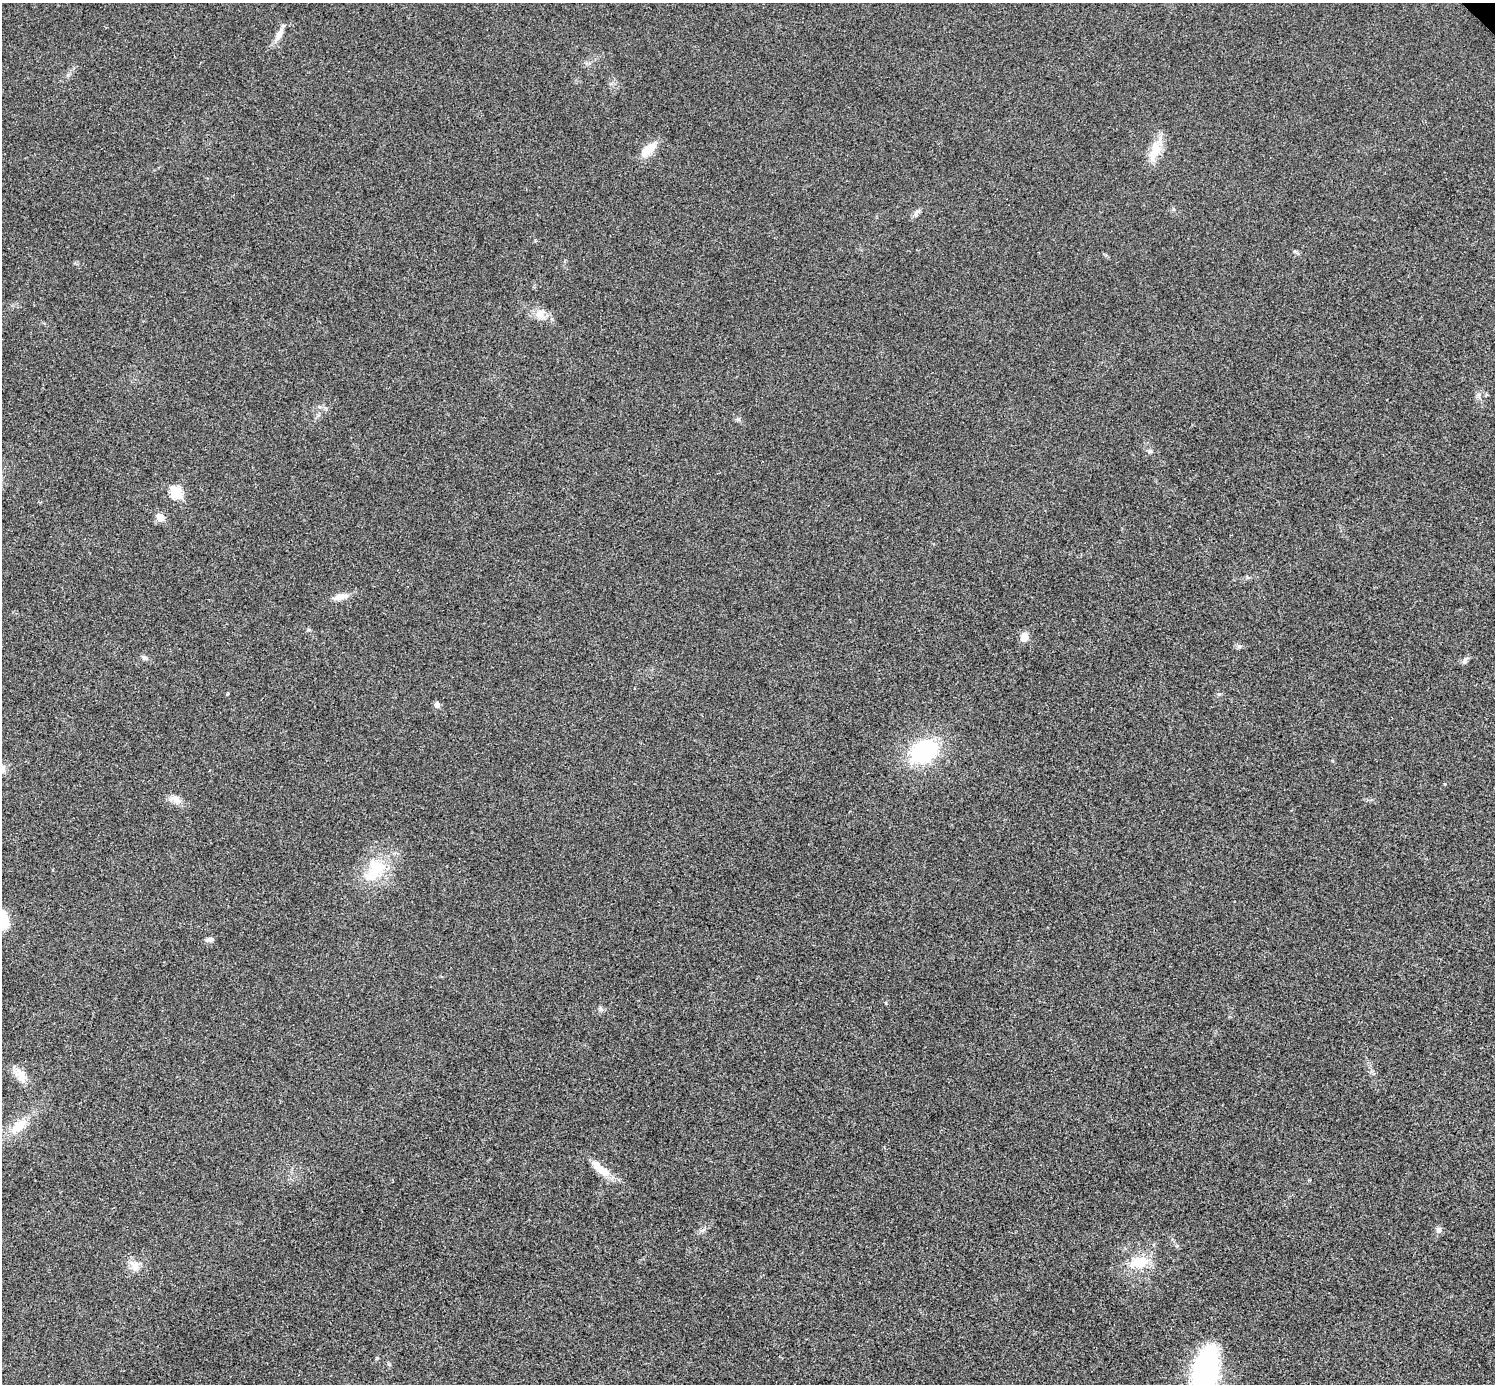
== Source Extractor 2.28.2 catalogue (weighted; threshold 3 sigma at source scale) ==
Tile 7 of 4 x 4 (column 3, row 2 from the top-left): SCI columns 2994-4486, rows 3063-4444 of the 5983 x 5983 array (HDU 1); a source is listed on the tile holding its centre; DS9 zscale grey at full resolution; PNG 1497 x 1386 px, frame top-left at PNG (2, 3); no overlay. Shown black and unused: <1% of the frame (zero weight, under 3 of 4 exposures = <1% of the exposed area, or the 3 px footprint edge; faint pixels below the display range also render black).
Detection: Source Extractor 2.28.2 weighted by HDU 2 'WHT'; one run over the whole footprint, this tile lists its part. Background 0.0222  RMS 0.0054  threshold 0.0242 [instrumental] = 3 sigma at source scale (4.5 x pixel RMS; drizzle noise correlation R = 1.50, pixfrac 1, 0.05/0.05 arcsec/px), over >= 5 px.
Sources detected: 27; all 27 listed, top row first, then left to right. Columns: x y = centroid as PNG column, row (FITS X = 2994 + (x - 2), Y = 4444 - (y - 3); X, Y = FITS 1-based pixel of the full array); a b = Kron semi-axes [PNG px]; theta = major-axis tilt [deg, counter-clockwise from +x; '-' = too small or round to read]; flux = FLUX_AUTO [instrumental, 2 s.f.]
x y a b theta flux
279 34 20 7 64 4.3
648 150 19 9 45 9.5
1155 150 27 12 72 11
917 212 12 5 45 1.7
1295 251 6 4 -71 0.69
540 313 16 9 42 4.3
1150 451 6 6 - 1
176 492 6 6 - 34
160 517 6 6 - 8.9
341 597 19 7 12 4.4
1024 637 10 9 - 4.3
1239 646 6 6 - 1.1
144 657 9 5 -28 1.5
1465 661 10 6 66 1.5
437 705 7 7 - 2.1
923 751 28 20 30 48
2 769 10 8 -90 3.2
176 799 13 7 -48 3.2
375 870 39 23 47 23
209 939 10 5 1 1.7
21 1076 18 11 -72 6.3
18 1126 23 12 41 10
599 1168 30 10 -46 8
1439 1230 9 7 62 1.7
1139 1262 26 15 4 13
134 1266 17 10 -59 4.7
1205 1373 57 21 80 99
Isophote crosses this tile's border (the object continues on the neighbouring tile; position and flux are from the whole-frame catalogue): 2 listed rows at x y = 2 769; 1205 1373
Unlisted compact peaks at least as high as the median listed source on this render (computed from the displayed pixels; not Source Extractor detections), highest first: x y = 738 419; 68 75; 600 1009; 377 1358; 1219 694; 886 1003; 389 1364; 1445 784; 227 694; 308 630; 325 408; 703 1230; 1173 209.